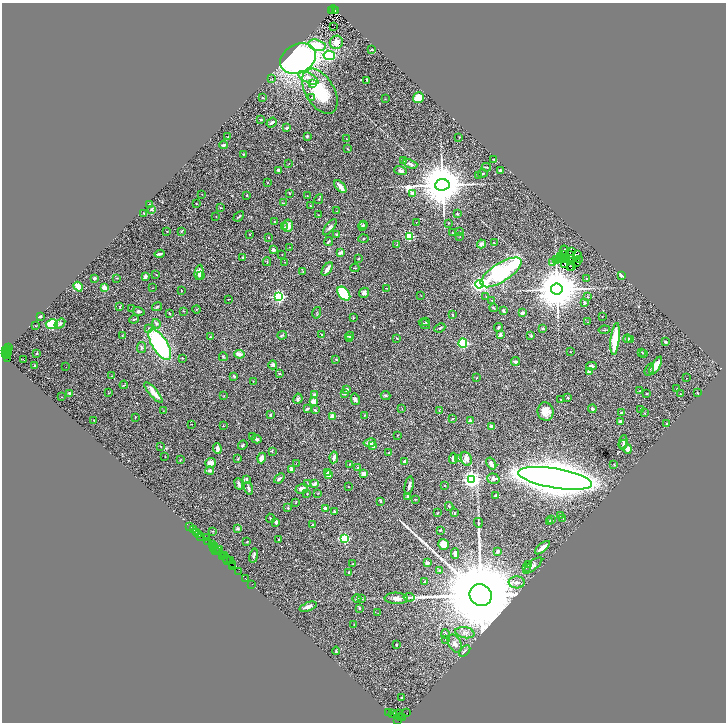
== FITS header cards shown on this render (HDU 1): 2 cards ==
NAXIS1  =                 1448
NAXIS2  =                 1440

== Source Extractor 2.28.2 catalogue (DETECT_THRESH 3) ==
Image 1448 x 1440 px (HDU 1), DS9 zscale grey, zoomed out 1/2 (1 PNG px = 2 x 2 image px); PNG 728 x 724 px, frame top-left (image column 1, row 1439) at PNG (2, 3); each listed source drawn as its Kron ellipse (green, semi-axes under 4 px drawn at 4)
Background 0.906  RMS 0.043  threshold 0.129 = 3 sigma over >= 5 px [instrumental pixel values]
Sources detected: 442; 55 cannot appear on this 1/2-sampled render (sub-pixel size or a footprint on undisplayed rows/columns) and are neither listed nor drawn; the other 387 listed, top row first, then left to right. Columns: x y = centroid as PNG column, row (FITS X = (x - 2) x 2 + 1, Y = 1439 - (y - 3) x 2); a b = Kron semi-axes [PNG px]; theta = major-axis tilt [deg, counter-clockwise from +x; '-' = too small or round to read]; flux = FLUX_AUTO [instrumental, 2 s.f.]
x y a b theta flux
333 10 5 1 - 140
332 11 2 1 - 250
335 11 3 2 - 320
334 27 2 1 - 85
336 42 7 6 - 48
317 45 9 5 -14 190
372 50 2 2 - 21
329 55 6 4 -11 380
298 59 19 14 27 2600
308 78 11 5 -27 65
272 79 3 2 - 2.7
367 80 3 2 - 13
312 84 3 2 - 100
320 91 25 14 -59 430
312 97 3 2 - 8.4
263 98 3 2 - 3.7
418 98 5 5 - 110
385 99 3 2 - 3.8
261 120 3 2 - 8.8
272 122 5 3 - 22
287 128 3 2 - 14
307 136 2 2 - 23
228 137 2 2 - 6
459 137 2 1 - 5.3
347 139 3 1 - 2.8
224 145 4 2 - 19
347 149 3 2 - 5.3
243 154 4 2 - 6.3
493 159 2 2 - 4.6
403 161 3 2 - 4.2
289 164 2 2 - 2.5
410 164 7 3 -20 24
486 167 4 2 - 6.9
278 170 3 3 - 14
400 171 6 4 -17 19
501 171 3 2 - 20
483 173 5 2 - 6.7
479 176 2 2 - 4.4
267 183 2 2 - 2.5
442 185 7 5 6 53000
340 186 8 3 -50 55
289 193 3 2 - 6.2
413 193 2 2 - 73
202 194 2 1 - 2.9
247 195 3 2 - 4.5
307 196 2 1 - 2.4
319 199 5 3 - 8.3
283 203 2 2 - 4.4
150 204 3 3 - 4.5
196 204 2 2 - 4
310 206 3 2 - 4.3
221 208 3 2 - 3.7
152 209 3 3 - 18
336 211 2 2 - 2.6
144 213 2 2 - 12
457 214 4 2 - 5.7
318 215 3 2 - 3.4
239 216 6 2 42 10
216 217 2 1 - 2.8
275 222 3 2 - 4.5
416 222 2 1 - 2.7
448 223 2 2 - 3
363 224 3 2 - 9.6
288 226 6 5 - 50
363 226 4 3 - 12
284 227 3 3 - 5.1
330 227 9 4 51 21
167 231 3 2 - 4
181 231 3 2 - 4.3
460 231 3 2 - 3.1
452 233 2 2 - 3.3
250 234 2 2 - 4.3
336 234 3 3 - 5
409 236 3 3 - 590
268 237 2 2 - 6.1
460 237 3 2 - 2.3
363 239 5 2 - 6.4
328 242 5 2 - 8.6
494 243 3 3 - 5.5
481 244 4 3 - 26
397 245 3 2 - 4
289 247 3 1 - 2.7
273 250 3 3 - 22
564 250 5 2 - 5.9
572 251 2 1 - 2.5
341 253 4 2 - 44
160 254 5 2 - 17
282 254 2 1 - 4.8
570 254 2 1 - 1.1
577 254 2 1 - 3.1
563 255 2 1 - 2.6
243 257 3 2 - 7.4
561 257 2 1 - 1.5
563 258 3 1 - 1.8
571 258 3 2 - 1.6
359 259 3 3 - 5.9
556 259 3 2 - 5.7
559 259 2 1 - 1.5
561 259 2 1 - 2.9
566 259 3 1 - 3.9
579 260 3 1 - 18
267 262 4 2 - 5.5
285 262 2 1 - 2.3
571 262 3 1 - 1
576 262 2 1 - 2.8
552 263 3 3 - 5.2
564 264 2 1 - 2.6
572 266 2 1 - 1.5
570 267 3 1 - 4.1
355 268 4 2 - 5.4
327 269 7 2 56 48
303 271 2 2 - 8.1
199 272 7 4 82 46
501 272 23 9 32 1200
156 275 2 2 - 3.3
622 275 4 2 - 12
201 276 2 2 - 33
145 277 3 3 - 39
94 278 3 2 - 19
117 278 3 2 - 3.5
587 278 3 2 - 10
479 284 4 3 - 2000
78 287 5 3 - 150
104 288 3 3 - 69
152 288 2 1 - 3.1
387 288 2 2 - 3.4
557 289 6 5 - 49000
181 291 2 2 - 3
364 293 5 4 - 28
344 294 8 5 -50 400
421 296 2 1 - 2.2
486 296 2 1 - 2.9
279 297 3 3 - 1600
587 297 3 2 - 2.9
229 299 4 2 - 3.6
491 300 2 2 - 4.2
585 303 3 2 - 12
120 307 4 2 - 9.1
157 307 5 2 - 11
493 308 4 3 - 7
132 309 2 2 - 6.1
197 309 4 2 - 6.1
139 311 6 4 -15 14
184 311 3 2 - 2.9
503 311 4 2 - 13
170 313 3 2 - 4.5
317 313 6 2 74 6.3
522 313 3 2 - 35
453 315 3 2 - 7.1
40 316 2 2 - 9.2
602 316 2 2 - 2.8
353 318 2 2 - 5.5
134 319 5 2 - 9.5
426 322 3 3 - 4.9
587 322 2 2 - 2.6
60 323 6 4 35 13
52 324 6 5 - 250
156 324 5 4 - 15
424 324 6 2 -37 13
36 326 2 1 - 4
148 328 4 2 - 7
440 328 6 3 25 8.8
498 328 4 4 - 9.3
543 328 3 3 - 9.8
604 330 6 2 10 5.7
122 335 3 2 - 5.4
282 335 5 3 - 8.8
321 335 2 2 - 7
500 335 4 2 - 17
350 336 4 3 - 15
531 336 3 3 - 9.4
210 337 3 2 - 8
350 338 2 2 - 3.5
397 338 3 3 - 8.6
615 339 16 4 84 280
627 339 4 3 - 20
630 340 2 2 - 5.5
665 342 4 3 - 8.6
463 343 4 3 - 950
160 344 18 7 -58 1100
9 347 2 1 - 53
142 348 5 4 - 15
8 349 3 2 - 140
6 351 2 2 - 200
8 352 4 2 - 270
570 352 2 2 - 3
642 352 2 1 - 4.7
36 353 2 2 - 4.6
643 353 2 1 - 5.2
6 354 3 2 - 180
239 354 5 3 - 36
7 355 3 1 - 74
223 357 4 2 - 8.5
8 358 2 2 - 54
182 358 3 2 - 4.8
23 359 2 1 - 24
336 359 2 2 - 3.7
516 361 4 3 - 18
273 365 4 3 - 15
34 366 3 2 - 6.9
591 366 5 4 - 23
656 366 10 4 58 110
66 367 2 1 - 3.8
649 370 6 3 69 12
589 372 2 2 - 56
280 373 2 2 - 9.3
112 376 3 2 - 4.8
234 376 3 3 - 8.4
477 378 3 2 - 5.1
686 378 2 1 - 37
253 381 2 2 - 3.4
124 385 4 2 - 5.1
677 388 3 2 - 4.4
346 389 3 2 - 17
640 391 2 2 - 3
153 392 13 3 -49 100
69 393 2 2 - 46
109 393 4 1 - 4
698 393 2 2 - 5.5
314 394 3 3 - 7.2
345 394 3 3 - 7
647 394 2 2 - 5.2
680 394 3 3 - 6.6
386 395 5 3 - 14
224 396 3 2 - 3.2
61 397 2 1 - 2.4
568 398 3 2 - 5.1
298 399 5 4 - 19
355 399 6 4 -78 20
561 400 3 3 - 7.8
313 402 4 3 - 67
307 409 3 2 - 20
402 409 2 2 - 2.9
592 409 4 2 - 15
641 409 3 2 - 4
315 410 3 2 - 8.5
163 411 2 2 - 3.1
439 411 3 2 - 4.4
545 412 9 8 - 80
622 413 3 3 - 17
644 413 3 3 - 4.7
270 415 4 3 - 9.5
364 415 2 2 - 3.1
333 416 2 2 - 130
135 417 2 2 - 3.7
453 418 4 2 - 5.4
94 420 2 1 - 3.4
470 420 2 2 - 74
620 422 3 3 - 26
666 423 3 2 - 4.5
191 424 2 1 - 2.9
223 426 2 1 - 2
491 426 3 3 - 14
397 435 2 2 - 3.2
252 437 3 2 - 3
256 439 5 3 - 14
623 442 7 3 84 21
370 443 6 4 9 22
243 445 5 3 - 11
623 445 5 3 - 13
161 446 3 2 - 3.9
373 446 4 3 - 37
217 448 5 3 - 22
628 449 5 4 - 36
272 451 4 2 - 5.5
389 452 3 2 - 6.8
165 456 2 2 - 2.6
334 457 6 3 80 34
262 458 5 4 - 37
453 458 5 3 - 20
459 458 4 2 - 4.4
238 459 3 2 - 4.9
466 459 7 5 -66 47
180 460 3 2 - 4
405 461 3 2 - 28
210 463 6 5 - 55
296 463 2 1 - 7.1
349 464 3 2 - 4.7
491 464 6 3 -58 35
614 464 3 2 - 3.9
357 467 3 2 - 5
292 469 4 2 - 34
210 471 4 3 - 25
328 473 4 2 - 27
364 474 3 3 - 84
329 475 4 3 - 65
279 478 6 3 42 20
555 478 37 10 -10 22000
247 479 3 3 - 12
471 479 4 4 - 3700
493 479 6 5 - 25
239 484 6 3 -68 17
308 484 3 2 - 4.7
315 484 3 2 - 37
445 485 2 2 - 6.7
409 486 9 3 79 30
348 487 3 2 - 2.9
249 488 6 3 -74 16
302 489 6 5 - 26
307 493 2 2 - 4.1
318 493 2 2 - 3.6
407 496 3 2 - 13
496 496 4 3 - 17
415 499 3 2 - 4.7
380 501 3 3 - 11
296 502 4 1 - 3.2
449 506 4 2 - 6.1
288 508 2 2 - 8.3
325 508 3 2 - 18
334 512 3 3 - 14
438 513 3 2 - 4.5
454 513 2 2 - 6.4
560 515 4 3 - 6
271 518 4 2 - 7.4
563 518 2 2 - 4.1
552 520 3 3 - 10
550 521 3 2 - 8.9
276 522 3 3 - 21
478 523 5 1 - 5.5
313 525 3 2 - 5.9
189 526 3 1 - 15
237 529 3 2 - 20
194 530 2 1 - 8.8
440 530 2 2 - 8.4
213 531 3 3 - 4.9
196 532 3 2 - 120
198 534 3 1 - 62
201 536 3 3 - 190
206 537 2 1 - 53
345 538 3 3 - 740
279 540 2 2 - 4.5
208 541 3 2 - 84
247 542 2 2 - 5.5
443 544 5 5 - 81
212 545 2 1 - 200
214 546 2 1 - 40
213 548 3 1 - 210
542 548 9 3 40 60
217 549 2 1 - 150
215 550 2 1 - 46
220 550 2 1 - 160
498 551 4 3 - 15
455 554 5 3 - 33
225 555 2 2 - 180
254 556 7 3 79 16
223 557 3 1 - 88
227 559 3 2 - 58
228 561 2 1 - 28
231 561 3 1 - 36
353 563 3 2 - 5.1
427 563 3 3 - 16
529 564 3 3 - 7.3
232 565 2 1 - 23
533 565 11 4 38 29
233 566 2 1 - 2.1
526 567 2 2 - 3.9
440 570 3 2 - 11
238 571 3 2 - 110
349 572 3 2 - 8.8
246 578 2 1 - 83
424 582 2 2 - 5
517 582 8 6 -3 38
252 584 2 1 - 35
481 595 11 10 - 200000
409 597 5 3 - 14
396 598 11 5 -3 43
357 599 4 3 - 11
362 599 3 3 - 6
308 607 9 3 21 29
359 608 3 2 - 9.2
378 613 3 2 - 2.5
354 624 2 2 - 2.7
465 633 9 5 -12 38
445 634 5 3 - 8.1
446 639 3 2 - 4.6
455 644 9 6 -63 49
396 645 2 2 - 8.8
336 651 4 2 - 8.3
465 651 7 3 44 14
402 697 3 2 - 6.3
389 712 3 1 - 44
393 713 3 1 - 84
407 713 2 1 - 63
398 714 5 2 - 410
400 717 4 1 - 34
403 717 2 1 - 56
398 720 3 1 - 41
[55 sub-pixel or undisplayed-footprint detections neither listed nor drawn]